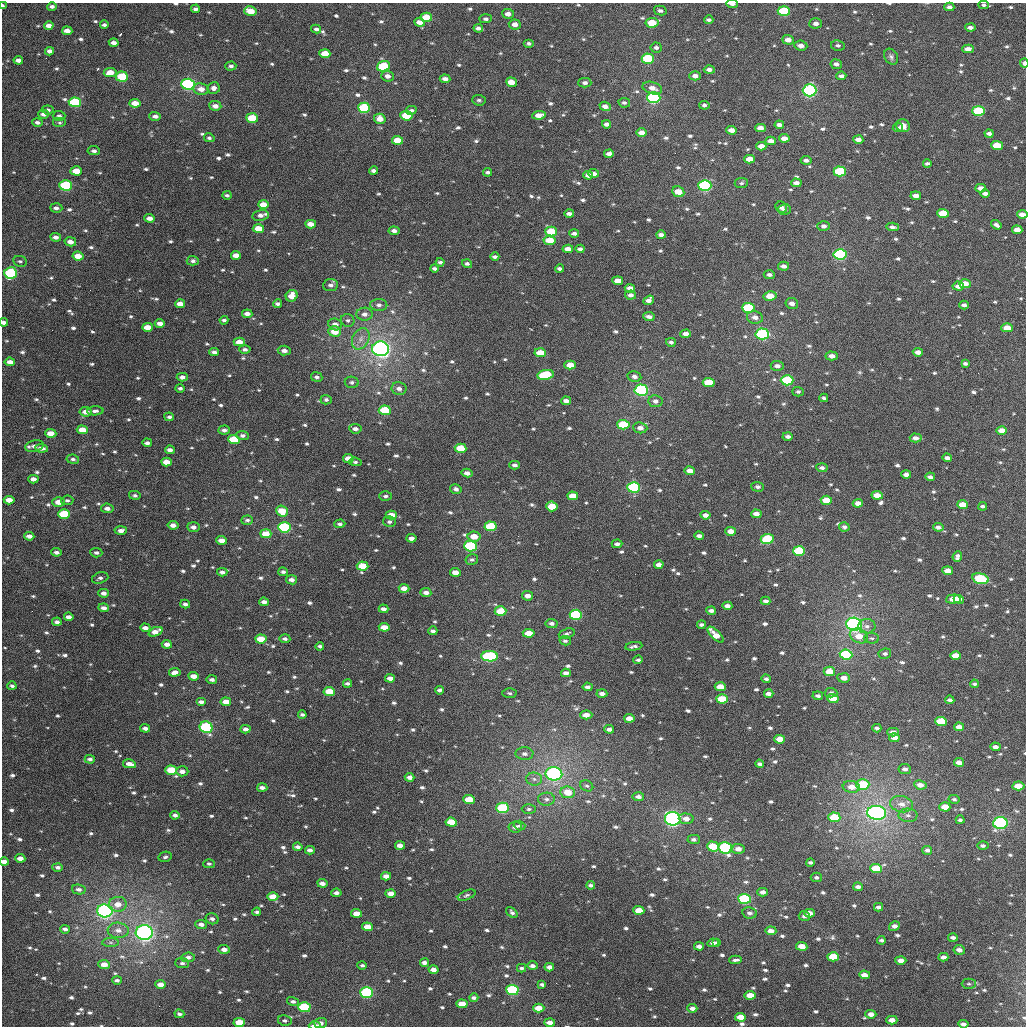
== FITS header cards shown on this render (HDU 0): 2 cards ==
NAXIS1  =                 1024
NAXIS2  =                 1024

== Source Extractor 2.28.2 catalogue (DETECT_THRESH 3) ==
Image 1024 x 1024 px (HDU 0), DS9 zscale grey, 1 PNG px = 1 image px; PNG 1028 x 1028 px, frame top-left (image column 1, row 1024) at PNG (2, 3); each listed source drawn as its Kron ellipse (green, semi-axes under 4 px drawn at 4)
Background 3400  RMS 71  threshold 212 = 3 sigma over >= 5 px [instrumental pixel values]
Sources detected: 937; of the 937, the 500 brightest by FLUX_AUTO listed and drawn (437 fainter detections omitted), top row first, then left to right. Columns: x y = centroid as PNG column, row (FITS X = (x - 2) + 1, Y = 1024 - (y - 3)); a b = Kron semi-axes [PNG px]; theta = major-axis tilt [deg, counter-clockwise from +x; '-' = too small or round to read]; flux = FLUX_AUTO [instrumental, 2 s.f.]
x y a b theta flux
732 4 6 3 -4 1.8e+04
984 5 5 4 - 1.2e+04
3 6 3 2 - 1.3e+04
52 6 5 3 - 1.5e+04
949 7 5 4 - 2.0e+04
195 9 4 3 - 1.5e+04
250 11 6 4 -15 8.0e+04
660 11 6 4 -13 1.4e+04
784 11 6 5 - 2.6e+05
508 14 6 5 - 2.7e+04
426 17 6 4 -3 9.6e+04
486 19 6 4 3 1.4e+04
709 20 4 3 - 1.2e+04
419 22 5 4 - 3.4e+04
652 23 6 4 8 1.3e+05
816 23 6 5 - 2.5e+04
515 24 6 5 - 3.5e+04
104 25 4 3 - 1.2e+04
49 26 5 4 - 3.0e+04
970 27 5 3 - 2.0e+04
478 28 5 4 - 1.9e+04
316 29 5 4 - 1.4e+04
67 31 5 4 - 3.9e+04
788 40 6 5 - 4.0e+04
114 43 5 4 - 2.4e+04
529 43 5 4 - 1.3e+04
838 45 7 5 -12 1.3e+04
801 46 6 5 - 2.9e+04
656 47 6 5 - 1.5e+04
968 49 6 4 1 3.2e+04
49 51 4 4 - 2.0e+04
325 54 5 4 - 7.8e+04
891 57 8 6 -59 1.4e+04
648 59 6 5 - 2.9e+05
18 60 5 4 - 2.3e+04
1024 63 4 3 - 2.1e+04
836 64 6 5 - 1.9e+04
231 66 5 4 - 1.6e+04
383 66 7 5 19 2.5e+05
709 70 5 4 - 2.0e+04
110 72 6 4 9 6.4e+04
388 76 6 5 - 2.6e+04
695 76 6 4 1 2.6e+04
841 76 5 4 - 1.7e+04
122 77 6 5 - 2.0e+05
445 79 5 4 - 2.5e+04
511 82 5 4 - 5.3e+04
585 83 6 5 - 1.8e+04
188 84 7 5 -4 1.0e+06
214 88 6 5 - 2.4e+04
652 88 10 6 -16 3.6e+04
201 89 8 6 -8 4.1e+04
809 90 7 6 - 7.4e+05
654 98 6 5 - 8.7e+05
479 100 7 5 -5 1.2e+04
75 102 6 5 - 4.3e+05
135 103 5 4 - 5.7e+04
624 103 6 5 - 1.3e+04
704 105 5 4 - 1.3e+04
215 106 6 4 -5 2.8e+04
605 106 5 4 - 2.9e+04
364 108 6 5 - 3.4e+05
48 110 6 4 -6 1.5e+04
411 110 5 4 - 1.1e+04
979 111 6 5 - 4.1e+05
43 114 5 4 - 2.1e+04
539 115 7 4 9 3.9e+04
59 116 6 5 - 1.4e+04
155 116 6 4 -1 2.0e+04
406 116 6 4 -6 1.4e+05
252 118 6 5 - 1.6e+05
380 119 6 5 - 5.1e+04
37 122 5 4 - 1.5e+04
60 123 7 5 0 1.0e+04
606 124 4 4 - 1.9e+04
779 125 4 4 - 2.0e+04
903 126 7 6 - 2.8e+04
760 128 5 4 - 3.3e+04
898 128 5 3 - 1.0e+04
731 130 5 4 - 3.2e+04
641 133 5 4 - 4.1e+04
989 134 4 3 - 1.5e+04
209 138 5 4 - 1.1e+04
784 138 5 4 - 4.0e+04
398 140 5 4 - 8.4e+04
858 140 5 4 - 2.6e+04
771 141 5 4 - 3.2e+04
997 145 5 4 - 1.1e+05
761 146 5 4 - 3.6e+04
94 151 6 4 -6 1.5e+04
609 154 5 4 - 2.3e+04
749 159 5 4 - 5.1e+04
806 160 5 4 - 1.6e+04
927 163 4 3 - 1.1e+04
76 171 6 4 -3 8.0e+04
373 171 4 3 - 1.4e+04
840 171 6 5 - 2.7e+05
487 172 4 3 - 1.1e+04
594 173 5 4 - 2.0e+04
588 175 5 4 - 2.9e+04
741 183 6 5 - 1.1e+04
796 183 5 4 - 2.6e+04
66 185 6 5 - 3.8e+05
705 185 6 5 - 6.2e+05
981 188 5 4 - 2.9e+04
678 192 6 5 - 7.3e+04
985 193 5 3 - 1.8e+04
227 195 4 3 - 1.1e+04
916 196 5 4 - 3.2e+04
263 204 5 4 - 5.7e+04
781 207 6 5 - 2.0e+04
56 208 6 4 -4 1.8e+04
785 210 6 5 - 1.5e+04
943 213 6 4 -3 1.4e+05
569 214 5 3 - 2.3e+04
1022 214 5 4 - 3.6e+04
260 215 8 5 12 2.1e+04
149 218 5 4 - 2.7e+04
311 224 5 4 - 4.2e+04
996 225 5 3 - 1.5e+04
824 226 6 5 - 1.9e+04
892 227 6 4 -4 1.7e+04
258 229 5 4 - 8.1e+04
1017 230 5 4 - 4.1e+04
394 231 5 4 - 2.2e+04
551 231 6 5 - 1.4e+05
574 234 5 3 - 1.6e+04
661 235 5 3 - 2.0e+04
56 237 5 4 - 2.1e+04
550 240 6 4 -6 9.2e+04
70 242 6 4 -12 3.2e+04
568 249 5 4 - 3.7e+04
580 249 4 3 - 1.5e+04
840 254 6 5 - 7.3e+05
236 255 5 4 - 4.0e+04
78 256 5 4 - 6.3e+04
495 257 4 3 - 1.2e+04
20 261 7 5 -10 1.1e+04
193 261 6 4 -3 1.5e+04
440 262 4 3 - 1.1e+04
467 264 5 4 - 1.1e+04
783 266 5 4 - 2.5e+04
434 268 4 3 - 1.2e+04
560 269 4 3 - 1.5e+04
11 273 6 5 - 5.8e+05
769 275 5 4 - 1.4e+04
618 281 5 4 - 5.2e+04
965 284 6 4 -1 7.5e+04
330 285 8 6 6 1.9e+04
958 286 6 4 -6 2.8e+04
630 288 5 4 - 3.4e+04
630 295 5 4 - 2.0e+04
292 296 6 5 - 5.5e+04
770 296 6 5 - 8.1e+04
649 300 5 4 - 2.3e+04
792 303 6 5 - 2.6e+04
180 304 5 4 - 4.2e+04
277 304 4 3 - 1.4e+04
379 305 8 6 -2 1.7e+04
964 305 4 3 - 1.6e+04
748 308 6 5 - 4.5e+05
247 314 5 4 - 2.7e+04
364 314 8 6 3 2.4e+04
649 317 5 3 - 1.9e+04
755 317 8 6 -11 3.1e+04
224 320 4 3 - 1.1e+04
348 320 7 6 - 1.4e+04
4 322 4 4 - 2.1e+04
160 323 5 4 - 2.9e+04
335 324 7 6 - 3.2e+04
147 327 5 4 - 5.2e+04
1007 328 5 4 - 6.3e+04
335 331 6 5 - 7.5e+04
686 334 5 4 - 2.7e+04
762 334 7 5 -2 5.6e+05
361 339 11 8 63 3.4e+04
239 342 5 4 - 4.8e+04
671 342 5 4 - 1.4e+04
245 349 6 4 -2 1.3e+04
381 349 8 7 - 1.8e+06
284 350 6 5 - 2.3e+04
214 352 5 4 - 1.8e+04
918 352 5 4 - 2.8e+04
540 353 6 4 -6 8.7e+04
832 356 6 4 -3 2.8e+04
10 362 5 4 - 2.9e+04
965 364 4 3 - 1.2e+04
570 365 5 4 - 5.4e+04
777 366 6 5 - 2.3e+04
545 375 8 5 10 2.8e+05
634 376 7 5 -10 2.0e+04
182 377 5 4 - 2.4e+04
317 377 6 5 - 1.4e+04
787 380 6 5 - 2.6e+05
352 382 7 5 -9 1.3e+04
709 382 6 4 -3 1.8e+05
180 388 5 4 - 1.2e+04
399 389 7 6 - 2.5e+04
641 390 7 5 -2 9.6e+05
798 392 5 4 - 1.2e+04
824 398 4 3 - 1.1e+04
326 400 5 5 - 1.1e+04
566 401 5 4 - 2.6e+04
655 401 7 6 - 2.1e+04
385 410 6 5 - 2.5e+05
95 411 8 4 2 1.4e+04
86 412 6 4 -7 3.5e+04
169 417 5 4 - 1.4e+04
623 425 6 5 - 2.7e+05
640 428 7 5 -7 2.7e+04
355 429 6 4 -6 2.1e+04
82 430 5 4 - 7.5e+04
224 430 6 4 4 1.6e+04
1002 430 5 4 - 4.9e+04
51 433 5 4 - 6.0e+04
243 436 6 4 -2 1.4e+04
788 436 5 4 - 1.6e+04
916 438 6 4 -3 2.3e+04
234 439 6 4 -3 2.5e+05
147 443 5 4 - 1.7e+04
34 446 9 5 13 2.0e+04
41 448 6 4 -7 2.7e+04
461 448 6 4 -3 1.6e+05
170 450 5 4 - 2.3e+04
348 458 5 4 - 4.1e+04
947 458 5 4 - 2.0e+04
73 459 6 4 -8 1.2e+04
166 462 5 4 - 5.5e+04
355 462 6 4 -6 1.2e+04
515 465 5 4 - 1.6e+04
822 468 6 4 -6 1.7e+04
690 471 5 4 - 4.2e+04
467 473 5 4 - 2.3e+04
906 474 5 4 - 2.5e+04
930 477 5 3 - 1.9e+04
33 479 5 4 - 3.0e+04
634 487 6 5 - 5.7e+05
758 487 6 5 - 1.6e+04
456 489 6 5 - 1.9e+04
135 495 6 4 -12 1.2e+04
877 495 5 4 - 5.3e+04
385 496 6 4 0 1.3e+04
573 496 5 4 - 7.9e+04
9 500 5 4 - 4.9e+04
67 500 6 5 - 1.1e+04
826 500 6 4 -4 1.1e+05
58 502 6 4 -3 4.6e+04
858 503 5 4 - 3.6e+04
962 505 5 4 - 7.4e+04
552 506 5 5 - 1.1e+05
983 506 4 3 - 1.2e+04
107 508 6 4 -7 2.5e+04
282 511 6 5 - 8.8e+04
64 514 6 4 -2 2.0e+05
756 514 5 4 - 3.1e+04
391 515 6 4 -1 5.0e+04
705 515 5 4 - 2.7e+04
247 520 6 4 3 1.3e+04
389 522 6 5 - 1.4e+04
340 524 5 4 - 1.3e+04
173 525 5 4 - 2.7e+04
490 526 6 5 - 2.6e+05
193 527 6 5 - 2.3e+04
284 527 6 5 - 6.4e+05
844 527 5 4 - 1.5e+04
938 527 5 4 - 2.0e+04
121 530 6 4 4 2.5e+04
731 531 5 4 - 4.1e+04
266 534 5 4 - 7.9e+04
29 536 5 4 - 2.7e+04
474 536 6 5 - 6.1e+04
699 536 5 4 - 2.0e+04
411 538 5 4 - 2.4e+04
767 539 6 5 - 2.6e+05
221 540 5 4 - 3.7e+04
617 544 5 4 - 1.7e+04
470 546 6 5 - 4.1e+05
799 551 6 5 - 2.6e+05
56 552 5 4 - 1.6e+04
96 553 6 4 -4 1.3e+04
957 556 5 4 - 1.7e+04
472 560 6 5 - 1.2e+04
659 565 5 4 - 2.7e+04
363 566 6 4 -5 1.2e+05
948 571 5 4 - 4.9e+04
222 572 5 4 - 1.9e+04
283 572 5 4 - 1.2e+04
455 572 5 4 - 4.5e+04
100 578 8 5 16 1.6e+04
980 579 8 5 -14 3.1e+05
292 580 5 4 - 2.2e+04
404 588 5 4 - 4.6e+04
104 593 5 4 - 2.2e+04
426 593 5 4 - 2.2e+04
528 596 5 4 - 2.8e+04
953 599 7 4 5 7.0e+04
959 599 5 4 - 2.2e+04
766 601 5 3 - 1.6e+04
264 602 5 4 - 2.3e+04
185 604 5 4 - 1.5e+04
727 606 5 4 - 2.5e+04
104 608 5 4 - 2.4e+04
383 609 5 3 - 1.8e+04
500 611 6 5 - 1.0e+05
711 611 5 3 - 1.6e+04
576 615 6 5 - 5.3e+05
69 617 5 4 - 2.3e+04
57 622 4 4 - 1.7e+04
552 623 6 4 -7 1.6e+04
854 624 8 6 -3 1.4e+06
701 625 4 3 - 1.4e+04
867 626 8 7 - 2.1e+04
384 627 5 4 - 6.2e+04
145 628 5 4 - 2.4e+04
433 631 4 3 - 1.3e+04
155 632 7 4 22 4.2e+04
529 633 6 4 -5 8.6e+04
567 634 8 5 19 1.3e+04
715 635 10 4 -44 6.1e+04
859 636 9 7 -22 6.2e+04
872 638 7 5 -3 1.1e+04
261 639 5 4 - 9.1e+04
285 639 5 4 - 1.3e+04
565 641 6 4 -12 1.2e+04
167 644 5 4 - 2.6e+04
320 646 4 3 - 1.2e+04
634 646 8 3 9 1.4e+04
846 654 6 5 - 3.9e+05
885 654 6 5 - 1.4e+04
490 656 8 5 0 6.7e+05
956 656 5 4 - 5.8e+04
638 660 5 3 - 1.1e+04
829 671 6 4 -3 8.2e+04
175 672 6 4 7 2.7e+04
566 673 5 4 - 2.4e+04
194 676 5 4 - 3.8e+04
390 678 5 4 - 2.5e+04
844 678 6 4 -5 3.4e+04
766 679 5 4 - 1.2e+04
212 680 5 4 - 1.4e+04
348 684 4 3 - 1.4e+04
974 684 4 3 - 1.1e+04
12 686 4 3 - 1.2e+04
588 687 5 4 - 1.9e+04
720 687 5 4 - 6.2e+04
440 690 4 3 - 1.4e+04
329 692 6 4 -5 1.1e+05
509 693 7 5 -4 1.0e+04
831 693 6 4 -3 1.4e+04
602 694 5 4 - 2.6e+04
769 694 5 4 - 2.3e+04
818 696 5 4 - 1.5e+04
833 698 6 4 -5 8.0e+04
722 699 6 4 -4 1.2e+05
950 700 4 3 - 1.5e+04
201 702 5 4 - 1.9e+04
226 702 5 4 - 4.6e+04
302 715 4 3 - 1.1e+04
586 715 6 4 1 3.8e+04
629 718 5 4 - 4.0e+04
941 721 6 4 -4 2.3e+05
206 727 6 5 - 4.9e+05
959 727 5 4 - 3.6e+04
145 728 5 4 - 1.9e+04
877 728 4 3 - 1.2e+04
246 729 5 4 - 2.1e+04
609 729 5 4 - 2.1e+04
893 732 6 4 -2 2.5e+04
894 738 5 4 - 4.3e+04
780 739 5 4 - 5.9e+04
995 747 5 4 - 2.2e+04
524 754 9 6 -1 2.1e+04
90 759 5 4 - 1.4e+04
959 762 5 4 - 3.2e+04
129 764 7 4 -12 3.3e+04
759 764 4 3 - 1.3e+04
905 769 6 5 - 1.7e+04
171 770 6 4 -2 1.1e+05
182 771 6 5 - 2.5e+04
554 774 8 6 -3 2.2e+06
410 777 5 4 - 2.2e+04
534 779 8 6 -4 1.7e+04
863 784 6 5 - 2.4e+05
920 785 6 4 -9 3.2e+04
587 786 7 5 -26 1.1e+04
1018 786 6 4 6 7.1e+04
851 787 9 6 -6 4.5e+04
262 788 5 3 - 1.9e+04
568 792 7 6 - 8.0e+04
638 797 6 4 -6 2.0e+04
469 799 6 4 -4 1.1e+05
546 799 8 6 2 1.8e+04
954 799 5 4 - 1.2e+04
901 804 12 8 -10 3.8e+04
945 807 5 4 - 6.7e+04
503 808 6 5 - 3.5e+05
529 809 7 5 -1 1.2e+04
877 813 9 7 -5 2.1e+06
175 815 4 4 - 1.6e+04
908 815 9 6 -2 1.9e+04
834 817 6 4 -5 2.0e+05
673 819 8 7 - 1.1e+06
686 819 7 5 -5 3.2e+04
960 820 4 3 - 1.1e+04
451 822 5 4 - 1.3e+05
1000 823 7 6 - 8.5e+05
520 826 6 4 -18 1.1e+04
515 827 7 5 8 2.1e+04
694 839 6 4 -1 1.5e+04
400 845 5 4 - 3.0e+04
713 846 6 5 - 1.2e+05
983 846 6 4 -2 1.3e+04
298 847 5 3 - 1.7e+04
725 848 7 5 -13 7.8e+05
738 849 6 5 - 3.2e+04
310 850 5 3 - 1.8e+04
927 850 5 4 - 1.6e+04
165 857 7 5 10 1.1e+04
20 858 5 4 - 3.3e+04
4 862 4 4 - 2.8e+04
810 862 4 3 - 1.1e+04
209 864 6 4 0 1.1e+04
58 867 5 4 - 1.5e+04
876 869 6 4 -4 1.7e+05
386 876 5 4 - 3.2e+04
816 877 5 5 - 1.3e+04
322 883 5 4 - 2.4e+04
591 885 4 3 - 1.3e+04
858 887 5 4 - 2.1e+04
79 889 7 5 -12 1.8e+04
763 892 5 4 - 2.3e+04
336 893 5 4 - 1.9e+04
391 893 5 4 - 4.2e+04
467 895 9 4 22 1.1e+04
273 897 5 4 - 6.8e+04
745 899 6 5 - 6.1e+05
118 904 9 7 6 4.9e+04
878 907 4 3 - 1.7e+04
639 910 5 4 - 8.1e+04
105 911 8 6 -3 1.3e+06
257 912 4 3 - 1.1e+04
512 912 6 4 -40 1.2e+04
356 913 5 4 - 4.6e+04
750 913 7 5 -11 1.6e+04
810 913 5 4 - 3.9e+04
804 916 5 5 - 1.4e+04
212 919 7 5 -15 1.7e+04
201 924 6 4 -6 2.4e+04
894 926 5 4 - 2.6e+04
367 927 5 4 - 6.3e+04
65 929 5 3 - 1.5e+04
118 930 10 7 -4 3.4e+04
771 931 5 4 - 3.0e+04
144 933 8 7 - 1.6e+06
953 938 5 3 - 1.7e+04
881 940 4 3 - 1.1e+04
111 942 8 4 0 1.1e+04
713 943 5 4 - 1.8e+04
717 943 4 3 - 1.3e+04
699 946 5 4 - 2.1e+04
802 946 5 4 - 5.5e+04
224 949 6 4 -3 2.8e+04
959 950 6 4 -7 2.8e+04
188 957 7 5 7 1.8e+04
833 957 6 4 -2 1.5e+05
943 957 5 4 - 2.5e+04
736 960 6 3 3 1.2e+04
901 960 5 4 - 3.2e+04
182 963 7 5 -6 1.2e+04
424 963 4 3 - 1.9e+04
104 964 6 4 -6 4.1e+04
362 965 4 4 - 1.1e+04
532 966 5 3 - 1.7e+04
549 967 5 4 - 2.7e+04
521 968 4 3 - 1.1e+04
433 970 5 4 - 2.8e+04
865 975 5 4 - 3.8e+04
117 980 4 3 - 1.2e+04
160 984 5 4 - 3.5e+04
542 984 4 3 - 1.3e+04
969 984 7 5 0 1.1e+04
512 990 6 5 - 5.8e+05
367 992 6 5 - 5.1e+05
750 995 5 4 - 7.4e+04
474 998 4 3 - 1.4e+04
293 1001 6 4 -14 1.4e+04
462 1004 5 4 - 6.4e+04
304 1007 6 5 - 2.6e+05
539 1008 5 4 - 6.4e+04
692 1008 5 4 - 2.2e+04
179 1014 5 4 - 1.2e+04
871 1014 5 4 - 3.1e+04
740 1017 5 4 - 6.1e+04
285 1020 7 5 -11 1.3e+04
892 1020 5 4 - 3.8e+04
239 1022 6 4 -3 1.1e+05
321 1023 6 5 - 2.2e+04
550 1023 5 4 - 2.9e+04
963 1024 5 3 - 2.2e+04
315 1026 6 3 -1 4.5e+04
At the frame edge (FLAGS 8, measured only in part): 9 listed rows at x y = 732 4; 984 5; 3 6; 1024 63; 1022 214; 4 322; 4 862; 963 1024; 315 1026
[437 fainter detections neither listed nor drawn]

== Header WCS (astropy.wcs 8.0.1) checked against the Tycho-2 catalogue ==
Header WCS as astropy/WCSLIB reads it (applying the file's SIP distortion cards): RA---TAN-SIP/DEC--TAN-SIP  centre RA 02:57:23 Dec +13:59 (44.34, +13.99 deg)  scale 8.67 arcsec/px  FOV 148.0' x 148.0'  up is +178 deg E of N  parity flipped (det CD > 0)
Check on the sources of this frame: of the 60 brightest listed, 59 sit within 11.5 arcsec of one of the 174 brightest Tycho-2 stars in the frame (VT <= 13.55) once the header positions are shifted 1.32 arcsec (1.16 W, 0.64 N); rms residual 3.83 arcsec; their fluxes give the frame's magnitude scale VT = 23.54 - 2.5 log10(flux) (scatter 0.22 mag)
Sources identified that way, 144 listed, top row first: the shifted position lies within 11.5 arcsec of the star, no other Tycho-2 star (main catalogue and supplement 1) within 23.0 arcsec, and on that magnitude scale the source's flux lands within +1.5 / -3 mag of the star's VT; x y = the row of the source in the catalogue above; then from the Tycho-2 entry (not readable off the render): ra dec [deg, ICRS J2000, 3 dp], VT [Tycho-2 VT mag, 2 dp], TYC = Tycho-2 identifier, HIP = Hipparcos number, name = IAU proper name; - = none
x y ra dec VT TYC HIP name
250 11 45.044 +12.804 11.45 647-536-1 - -
784 11 43.728 +12.751 9.89 647-926-1 - -
426 17 44.610 +12.802 10.97 647-541-1 - -
652 23 44.052 +12.793 10.86 647-527-1 - -
325 54 44.857 +12.899 11.65 647-501-1 - -
648 59 44.059 +12.879 9.70 647-516-1 - -
383 66 44.710 +12.923 10.30 647-772-1 - -
110 72 45.385 +12.963 11.70 647-503-1 - -
122 77 45.356 +12.972 9.96 647-177-1 - -
511 82 44.393 +12.950 11.98 647-533-1 - -
188 84 45.192 +12.985 8.68 647-784-1 14037 -
201 89 45.159 +12.995 12.81 647-737-1 - -
809 90 43.657 +12.939 8.56 647-657-1 13557 -
654 98 44.040 +12.973 8.78 647-20-1 - -
75 102 45.469 +13.038 9.66 647-275-1 - -
135 103 45.321 +13.035 11.50 647-380-1 - -
364 108 44.754 +13.025 9.64 647-524-1 - -
979 111 43.237 +12.971 9.60 646-592-1 - -
406 116 44.649 +13.041 10.71 647-99-1 - -
252 118 45.030 +13.060 10.30 647-176-1 - -
760 128 43.774 +13.035 12.68 647-8-1 - -
641 133 44.067 +13.058 12.65 647-766-1 - -
784 138 43.713 +13.057 11.96 647-885-1 - -
398 140 44.669 +13.101 11.11 647-453-1 - -
997 145 43.188 +13.052 11.00 646-951-1 - -
749 159 43.798 +13.111 11.65 647-296-1 - -
840 171 43.573 +13.131 9.91 647-186-1 - -
66 185 45.485 +13.239 9.36 647-846-1 14111 -
705 185 43.905 +13.178 8.91 647-298-1 13638 -
678 192 43.970 +13.196 11.30 647-822-1 - -
263 204 44.994 +13.267 11.56 647-620-1 - -
943 213 43.313 +13.221 11.12 646-825-1 - -
258 229 45.004 +13.326 11.10 647-776-1 - -
551 231 44.281 +13.305 10.49 647-125-1 - -
550 240 44.283 +13.326 11.06 647-159-1 - -
840 254 43.563 +13.331 8.84 647-160-1 13530 -
236 255 45.057 +13.393 11.88 647-84-1 - -
11 273 45.613 +13.454 9.53 647-675-1 - -
965 284 43.251 +13.388 11.15 646-992-1 - -
292 296 44.916 +13.486 11.70 647-725-1 - -
770 296 43.732 +13.438 11.15 647-797-1 - -
748 308 43.784 +13.469 9.72 647-586-1 - -
147 327 45.270 +13.574 11.88 647-68-1 - -
1007 328 43.142 +13.489 11.19 646-491-1 - -
335 331 44.806 +13.566 11.22 647-170-1 - -
762 334 43.747 +13.530 8.95 647-495-1 - -
239 342 45.042 +13.601 11.59 647-168-1 - -
381 349 44.690 +13.604 7.41 647-114-1 13878 -
540 353 44.295 +13.598 11.10 647-235-1 - -
570 365 44.220 +13.624 11.72 647-925-1 - -
787 380 43.681 +13.639 9.60 647-548-1 - -
709 382 43.875 +13.652 10.75 647-371-1 - -
641 390 44.040 +13.678 8.59 647-659-1 - -
385 410 44.674 +13.752 10.33 647-902-1 - -
86 412 45.415 +13.783 11.49 647-811-1 - -
623 425 44.081 +13.763 10.19 647-684-1 - -
82 430 45.422 +13.826 11.30 647-361-1 - -
1002 430 43.144 +13.737 11.89 646-315-1 - -
51 433 45.500 +13.837 11.23 647-653-1 - -
234 439 45.045 +13.836 10.26 647-441-1 - -
461 448 44.483 +13.836 10.99 647-233-1 - -
166 462 45.210 +13.896 11.57 647-872-1 - -
33 479 45.539 +13.949 12.33 647-363-1 - -
634 487 44.050 +13.913 9.10 647-691-1 13678 -
877 495 43.445 +13.906 11.64 647-566-1 - -
573 496 44.200 +13.939 11.16 647-433-1 - -
826 500 43.570 +13.923 11.18 647-29-1 - -
962 505 43.232 +13.920 11.15 646-1007-1 - -
552 506 44.251 +13.967 10.98 647-104-1 - -
282 511 44.920 +14.003 11.60 647-765-1 - -
64 514 45.460 +14.030 10.29 647-802-1 - -
391 515 44.648 +14.003 11.59 647-648-1 - -
173 525 45.189 +14.048 11.89 647-695-1 - -
490 526 44.400 +14.021 10.11 647-550-1 - -
284 527 44.912 +14.043 9.38 647-556-1 - -
731 531 43.804 +14.008 12.36 647-534-1 - -
266 534 44.958 +14.060 11.37 647-843-1 - -
474 536 44.440 +14.046 11.57 647-837-1 - -
767 539 43.711 +14.023 9.93 647-707-1 - -
470 546 44.449 +14.070 9.27 647-672-1 13810 -
799 551 43.632 +14.049 9.88 647-694-1 - -
363 566 44.714 +14.129 10.58 647-35-1 - -
948 571 43.261 +14.080 12.05 646-269-1 - -
980 579 43.181 +14.095 9.60 646-486-1 - -
953 599 43.244 +14.148 11.50 646-458-1 - -
264 602 44.956 +14.224 11.65 647-883-1 - -
727 606 43.804 +14.188 12.81 647-226-1 - -
500 611 44.367 +14.224 11.06 647-88-1 - -
576 615 44.180 +14.225 9.42 647-440-1 - -
854 624 43.488 +14.219 7.77 647-292-1 13505 -
384 627 44.655 +14.274 11.86 647-327-1 - -
155 632 45.224 +14.306 11.64 647-521-1 - -
859 636 43.474 +14.247 12.23 647-432-1 - -
261 639 44.960 +14.313 10.85 647-544-1 - -
846 654 43.504 +14.293 9.62 647-810-1 - -
490 656 44.387 +14.333 9.65 647-442-1 - -
829 671 43.544 +14.335 11.31 647-174-1 - -
720 687 43.813 +14.383 11.46 647-774-1 - -
329 692 44.784 +14.434 10.75 647-169-1 - -
833 698 43.533 +14.400 11.69 647-270-1 - -
722 699 43.808 +14.413 10.72 647-129-1 - -
586 715 44.144 +14.465 12.19 647-279-1 - -
629 718 44.036 +14.469 12.22 647-312-1 - -
941 721 43.261 +14.444 10.34 646-987-1 - -
206 727 45.087 +14.531 9.56 647-382-1 - -
780 739 43.660 +14.503 11.37 647-635-1 - -
959 762 43.212 +14.540 11.98 646-426-1 - -
171 770 45.171 +14.637 10.82 647-904-1 - -
554 774 44.217 +14.610 8.94 647-698-1 - -
863 784 43.448 +14.604 10.02 647-172-1 - -
1018 786 43.063 +14.590 11.77 646-947-1 - -
851 787 43.477 +14.610 11.69 647-599-1 - -
568 792 44.182 +14.653 11.31 647-346-1 - -
469 799 44.426 +14.680 11.15 647-85-1 - -
503 808 44.342 +14.697 9.39 647-817-1 - -
877 813 43.410 +14.670 7.77 647-852-1 13484 -
834 817 43.516 +14.686 10.55 647-21-1 - -
673 819 43.918 +14.707 7.86 647-208-1 13643 -
451 822 44.469 +14.736 11.00 647-137-1 - -
1000 823 43.101 +14.682 8.37 646-718-1 - -
713 846 43.815 +14.769 10.65 647-461-1 - -
725 848 43.784 +14.771 9.00 647-406-1 - -
876 869 43.406 +14.805 10.63 647-358-1 - -
391 893 44.612 +14.914 11.81 647-26-1 - -
273 897 44.906 +14.933 11.57 647-900-1 - -
745 899 43.730 +14.891 9.18 647-205-1 - -
639 910 43.992 +14.930 11.59 647-320-1 - -
105 911 45.322 +14.982 7.84 647-1-1 14069 -
810 913 43.567 +14.919 12.11 647-256-1 - -
367 927 44.667 +14.996 11.93 647-173-1 - -
144 933 45.223 +15.031 7.37 1224-1466-1 14048 -
802 946 43.583 +15.000 11.34 647-49-1 - -
833 957 43.503 +15.021 11.10 1224-1490-1 - -
943 957 43.229 +15.010 12.45 1224-1483-1 - -
512 990 44.299 +15.134 9.17 1224-1373-1 - -
367 992 44.663 +15.155 8.99 1224-1417-1 13871 -
750 995 43.706 +15.123 11.53 1224-1468-1 - -
462 1004 44.423 +15.173 11.25 1224-1423-1 - -
304 1007 44.817 +15.196 9.59 1224-1410-1 - -
539 1008 44.231 +15.175 11.36 1224-1375-1 - -
740 1017 43.728 +15.176 11.76 1224-1374-1 - -
892 1020 43.350 +15.167 11.91 1224-1403-1 - -
239 1022 44.977 +15.238 10.85 1224-1503-1 - -
315 1026 44.788 +15.243 10.26 1224-1360-1 - -